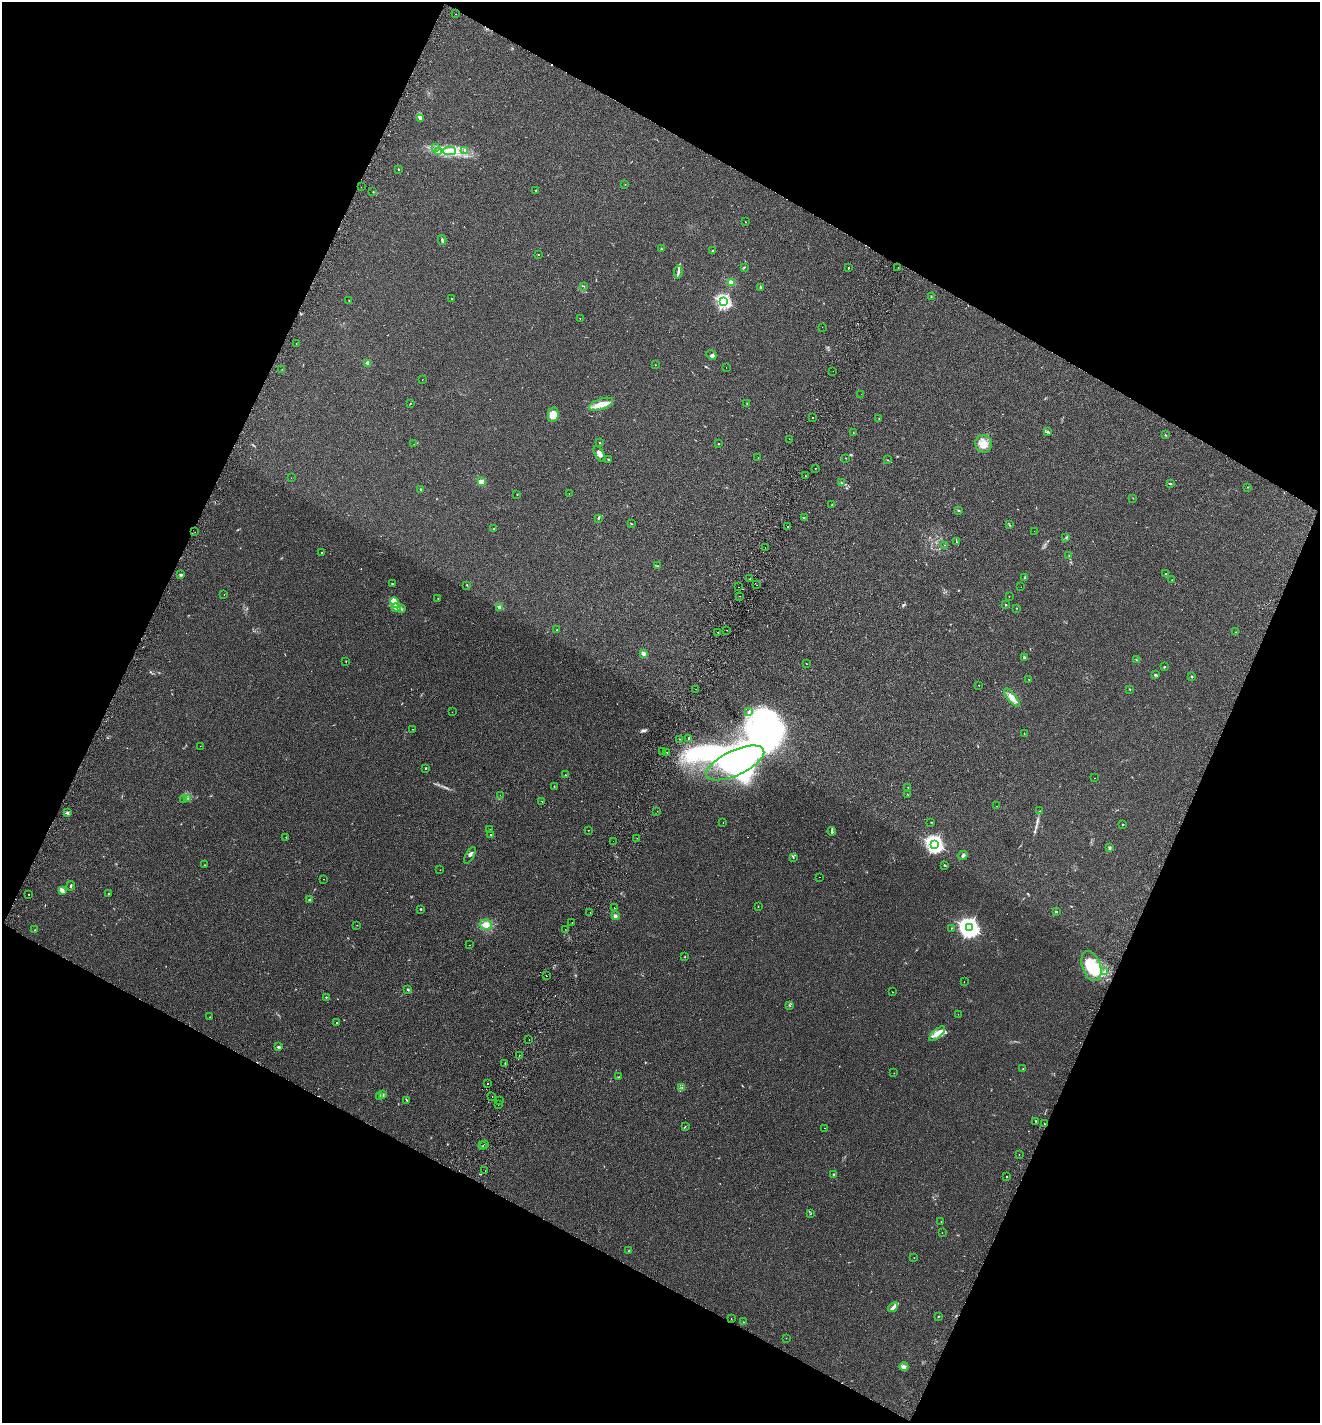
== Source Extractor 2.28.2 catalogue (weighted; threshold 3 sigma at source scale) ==
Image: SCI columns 200-5470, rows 34-5716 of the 5803 x 5747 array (HDU 1 of 3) = the unmasked area's bounding box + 8 px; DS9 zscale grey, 4 x 4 block average (1 PNG px = mean of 4 x 4 image px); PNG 1322 x 1425 px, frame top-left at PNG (2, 2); each listed source drawn as its Kron ellipse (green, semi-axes under 4 px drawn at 4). Shown black and unused: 45% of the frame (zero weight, under 2 of 3 exposures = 3% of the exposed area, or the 3 px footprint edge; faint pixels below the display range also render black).
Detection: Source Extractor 2.28.2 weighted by HDU 2 'WHT'. Background 0.0531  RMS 0.0077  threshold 0.0346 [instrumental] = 3 sigma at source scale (4.5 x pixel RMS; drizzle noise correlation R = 1.50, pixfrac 1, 0.05/0.05 arcsec/px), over >= 5 px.
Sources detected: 280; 2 too faint to see at this stretch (4 x 4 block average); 15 inside a brighter object's white glare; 10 cosmic-ray / hot-pixel residue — neither listed nor drawn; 2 coinciding with a brighter row at this scale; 17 inside a brighter listed object's ellipse — not listed separately; the other 234 listed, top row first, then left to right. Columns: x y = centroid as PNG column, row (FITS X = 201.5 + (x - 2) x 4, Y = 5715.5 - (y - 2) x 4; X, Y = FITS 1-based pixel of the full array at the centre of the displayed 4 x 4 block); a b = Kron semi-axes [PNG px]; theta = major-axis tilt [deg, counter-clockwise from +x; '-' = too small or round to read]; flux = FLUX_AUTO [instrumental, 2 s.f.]
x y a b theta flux
455 14 2 2 - 3.4
420 118 4 3 - 7.4
435 148 2 2 - 1.7
464 150 2 2 - 2.9
450 151 6 4 -1 22
439 152 2 2 - 2.4
398 169 3 2 - 2.7
625 184 2 2 - 0.9
361 187 2 2 - 2.4
536 190 2 2 - 2.8
373 191 2 2 - 1.5
745 222 2 2 - 4.5
442 240 5 2 - 7.4
661 249 2 2 - 3.2
712 251 2 2 - 4.7
538 255 2 2 - 4.8
744 267 2 2 - 2.3
898 267 2 2 - 2.4
848 268 2 2 - 3
678 272 6 2 82 9.7
731 283 2 2 - 170
584 286 2 2 - 1.4
760 287 3 2 - 4.3
931 296 2 2 - 1.4
452 299 2 2 - 1.9
349 301 2 2 - 1.5
724 302 2 2 - 1000
580 318 2 2 - 1.7
822 327 2 2 - 1
296 343 2 2 - 1.1
711 355 5 3 - 9.4
368 363 2 2 - 90
655 365 2 2 - 1.1
726 367 2 2 - 0.58
282 369 2 2 - 1.3
833 371 2 2 - 0.86
422 380 2 2 - 1.2
861 394 2 2 - 1.3
410 403 2 2 - 2
601 404 12 5 20 45
747 404 2 2 - 1.3
553 415 7 5 81 43
813 417 2 2 - 19
879 418 2 2 - 1.6
1047 432 3 2 - 4.7
853 433 2 2 - 1.5
1165 435 3 2 - 1.5
789 439 2 2 - 1.8
600 443 2 2 - 8.9
414 444 2 2 - 0.82
718 444 2 2 - 6
983 444 8 8 - 47
599 454 9 4 -59 21
758 457 2 2 - 1.4
846 458 2 2 - 4.7
609 459 2 2 - 4.2
887 460 2 2 - 1.7
815 468 2 2 - 1.9
805 476 2 2 - 1.3
291 478 2 2 - 0.53
481 482 2 2 - 160
841 483 2 2 - 2.2
1170 484 2 2 - 3.4
1248 487 2 2 - 4
421 490 3 2 - 4.4
517 494 2 2 - 1.6
569 494 2 2 - 0.63
1133 498 2 2 - 1.1
832 505 2 2 - 1.8
959 511 3 2 - 2.7
598 518 3 2 - 3.8
804 518 2 2 - 1.3
631 524 2 2 - 3
1010 525 2 2 - 2.1
787 526 2 2 - 4.6
494 529 2 2 - 1.6
1034 531 2 2 - 0.75
195 532 2 2 - 1.6
1066 538 2 2 - 1.5
957 542 3 2 - 3.2
944 545 2 2 - 1
765 548 2 2 - 1.1
321 553 2 2 - 7.2
1069 556 2 2 - 1.3
657 566 2 2 - 1.3
1166 574 2 2 - 5.5
180 575 3 2 - 7.2
1025 578 3 2 - 4.4
750 579 2 2 - 2.2
1172 580 2 2 - 1.6
392 584 2 2 - 2.8
467 585 3 2 - 2.8
757 585 2 2 - 3.1
738 587 2 2 - 4.2
1021 587 2 2 - 0.75
224 594 2 2 - 0.96
740 596 2 2 - 2.3
1009 596 2 2 - 0.97
438 599 2 2 - 1.7
395 602 5 3 - 16
1006 605 2 2 - 2.4
499 607 2 2 - 95
396 608 5 2 - 12
1016 608 2 2 - 1.4
401 609 4 2 - 3.6
557 630 2 2 - 1.4
726 630 2 2 - 1.5
718 632 2 2 - 1.9
1236 632 2 2 - 1.1
644 653 2 2 - 93
1024 657 2 2 - 26
1136 659 2 2 - 1.8
346 661 2 2 - 1.3
806 664 2 2 - 1.1
1164 667 2 2 - 3.5
1155 675 3 2 - 8.2
1192 676 2 2 - 18
1029 679 2 2 - 1.4
979 685 2 2 - 1.3
696 689 2 2 - 0.81
1130 689 2 2 - 2.2
1012 697 11 4 -52 32
749 711 2 2 - 1.7
452 712 2 2 - 0.76
412 729 2 2 - 2.8
1024 733 2 2 - 1.2
689 738 3 2 - 3.6
679 739 2 2 - 1.2
200 746 2 2 - 0.62
662 752 2 2 - 1.6
667 752 2 2 - 1.1
735 763 31 12 25 1700
426 768 2 2 - 13
565 775 2 2 - 5.5
1095 778 2 2 - 2.9
554 786 2 2 - 1.5
908 787 2 2 - 1.8
500 795 2 2 - 0.76
908 795 2 2 - 1
188 798 3 2 - 2.4
184 800 2 2 - 1.3
542 801 2 2 - 2.3
996 806 2 2 - 1.5
657 811 2 2 - 1.1
1039 811 2 2 - 1.2
67 813 3 2 - 7.9
931 822 2 2 - 1
723 823 2 2 - 2
1122 824 2 2 - 3.7
490 829 2 2 - 1.4
588 830 2 2 - 1.9
832 831 4 3 - 7.3
490 835 2 2 - 4.4
286 837 2 2 - 1.5
637 838 2 2 - 1.5
613 841 2 2 - 1.1
935 844 3 3 - 1900
1110 848 4 3 - 5.1
470 855 9 2 60 9.9
963 855 5 3 - 8.6
793 857 2 2 - 2.3
204 865 2 2 - 1.9
944 865 3 2 - 3.9
440 870 2 2 - 0.86
820 877 2 2 - 0.82
323 879 2 2 - 0.83
71 886 5 2 - 4.3
62 890 4 3 - 12
108 893 2 2 - 3.1
29 894 2 2 - 2.7
310 900 3 2 - 5.2
758 906 2 2 - 1.3
614 908 2 2 - 13
420 909 2 2 - 2
1056 911 2 2 - 5.7
590 912 2 2 - 0.87
615 916 2 2 - 69
572 922 2 2 - 4.6
357 925 2 2 - 1.7
486 925 6 5 - 35
951 928 2 2 - 1.2
969 928 4 3 - 3200
565 929 2 2 - 1.1
35 930 2 2 - 1.6
469 945 2 2 - 2.4
685 957 2 2 - 2.3
1091 966 15 9 -69 190
1105 972 2 2 - 2.4
546 975 2 2 - 4.5
964 982 2 2 - 0.9
408 990 3 2 - 3.8
892 992 2 2 - 1.2
326 997 2 2 - 3.3
790 1006 3 2 - 1.8
958 1014 2 2 - 0.75
209 1017 2 2 - 9.5
337 1022 2 2 - 2.2
937 1034 10 4 42 28
529 1039 2 2 - 5.9
279 1047 2 2 - 49
519 1055 2 2 - 4.1
505 1063 2 2 - 1.4
1023 1069 2 2 - 3.7
894 1073 2 2 - 0.82
619 1077 2 2 - 1.2
488 1083 2 2 - 3.5
682 1088 3 2 - 2.5
382 1095 2 2 - 2.6
380 1097 2 2 - 1.2
492 1097 2 2 - 11
407 1100 3 2 - 3.4
499 1101 2 2 - 0.95
498 1105 2 2 - 0.85
1035 1121 2 2 - 2.5
1044 1123 2 2 - 3
685 1126 2 2 - 1.4
825 1128 2 2 - 1.2
485 1144 2 2 - 5.8
483 1146 2 2 - 1.3
1019 1154 2 2 - 0.76
485 1171 2 2 - 1.4
834 1175 2 2 - 34
1006 1177 2 2 - 2.7
810 1214 2 2 - 1.7
941 1222 2 2 - 1.3
942 1233 2 2 - 0.8
628 1251 2 2 - 1.4
914 1258 2 2 - 0.93
893 1307 6 3 40 16
938 1316 2 2 - 1.7
731 1318 2 2 - 0.73
743 1322 2 2 - 1.7
786 1338 2 2 - 1.7
904 1367 4 3 - 12
Diffuse or blended objects may show on this block-average render without a row.